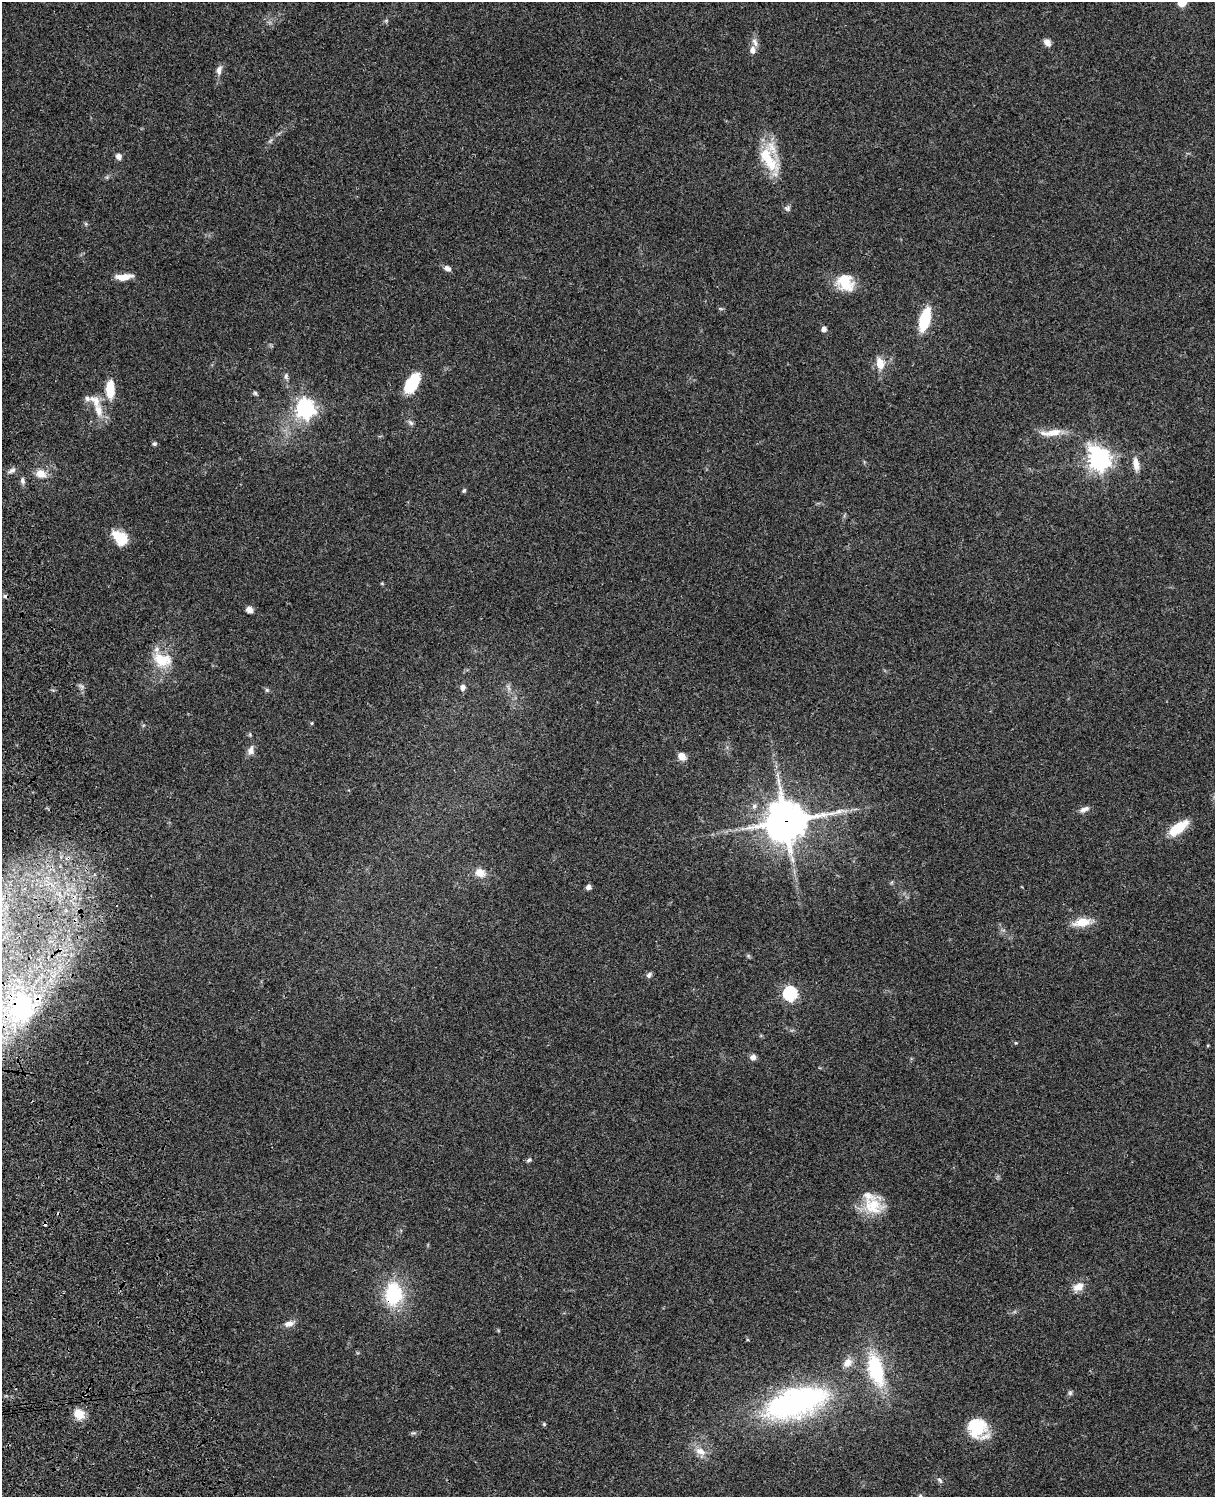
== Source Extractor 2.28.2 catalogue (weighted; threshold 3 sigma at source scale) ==
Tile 7 of 4 x 3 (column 3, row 2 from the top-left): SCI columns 2545-3757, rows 1773-3267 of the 5088 x 4927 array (HDU 1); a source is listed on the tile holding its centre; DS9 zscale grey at full resolution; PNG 1217 x 1499 px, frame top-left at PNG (2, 2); no overlay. Shown black and unused: <1% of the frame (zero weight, under 3 of 4 exposures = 6% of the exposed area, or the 3 px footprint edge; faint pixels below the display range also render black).
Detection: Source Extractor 2.28.2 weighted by HDU 2 'WHT'; one run over the whole footprint, this tile lists its part. Background 0.077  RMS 0.0059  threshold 0.0263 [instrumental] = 3 sigma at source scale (4.5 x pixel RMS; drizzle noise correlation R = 1.50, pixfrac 1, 0.05/0.05 arcsec/px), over >= 5 px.
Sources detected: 74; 1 too faint to see at this stretch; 2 inside a brighter object's white glare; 4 cosmic-ray / hot-pixel residue — not listed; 4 inside a brighter listed object's ellipse — not listed separately; the other 63 listed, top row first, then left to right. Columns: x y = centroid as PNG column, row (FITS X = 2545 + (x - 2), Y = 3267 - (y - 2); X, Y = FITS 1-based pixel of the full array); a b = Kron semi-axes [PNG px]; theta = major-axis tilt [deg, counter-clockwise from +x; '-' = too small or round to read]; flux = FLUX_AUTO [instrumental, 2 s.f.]
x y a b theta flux
1182 2 6 5 - 15
386 21 6 4 19 0.77
1047 42 9 7 -40 3.1
753 50 9 7 -83 3
219 70 13 7 77 2.9
119 156 7 7 - 2.4
768 159 43 17 -57 22
787 208 8 7 - 1.5
447 268 8 6 -35 2.3
124 277 21 7 4 6.4
845 282 24 18 -51 16
925 319 16 7 74 35
824 329 5 4 - 2.7
880 364 14 9 -78 7.6
286 376 9 6 -90 1.6
412 383 18 10 59 27
110 389 23 10 89 12
255 393 5 5 - 0.97
87 399 8 7 - 1.8
305 408 7 7 - 270
98 410 19 10 -75 7.9
411 423 8 6 -40 1.5
1053 432 25 9 11 8.1
154 444 5 5 - 1
1099 459 8 8 - 410
1136 464 17 7 -81 5.2
12 470 11 5 30 2
41 474 14 11 -15 6
22 480 8 5 -67 1.7
464 490 6 4 57 0.94
120 538 20 13 -42 13
249 610 7 6 - 3.1
162 660 25 17 -16 16
81 686 10 5 -54 1.5
463 687 7 6 - 2.6
267 690 5 5 - 0.9
312 723 4 4 - 0.66
251 750 12 8 79 3.1
682 756 9 7 -42 4.9
1084 809 13 6 21 2.7
785 821 14 13 - 1800
1178 828 23 10 36 16
480 873 13 10 -26 5.7
588 887 5 4 - 2.9
1082 922 21 10 8 9.9
649 975 8 5 47 1.5
790 994 6 6 - 86
22 1008 8 8 - 190
1016 1043 5 3 - 0.57
753 1057 7 7 - 2.5
529 1160 7 5 13 1.2
872 1206 25 24 - 17
1079 1287 12 8 34 6.7
394 1294 24 18 86 37
289 1324 13 7 11 3.8
876 1370 38 17 -75 41
1070 1393 7 6 - 1.1
797 1402 80 35 19 130
79 1414 10 9 - 10
544 1424 6 4 -46 0.67
978 1428 22 15 38 24
700 1451 14 9 -25 5.5
940 1480 9 5 -46 1.4
Overlapping masked pixels (flux is a lower limit): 3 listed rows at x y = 785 821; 22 1008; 394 1294
Isophote crosses this tile's border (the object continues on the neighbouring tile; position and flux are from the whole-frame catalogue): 1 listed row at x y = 1182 2